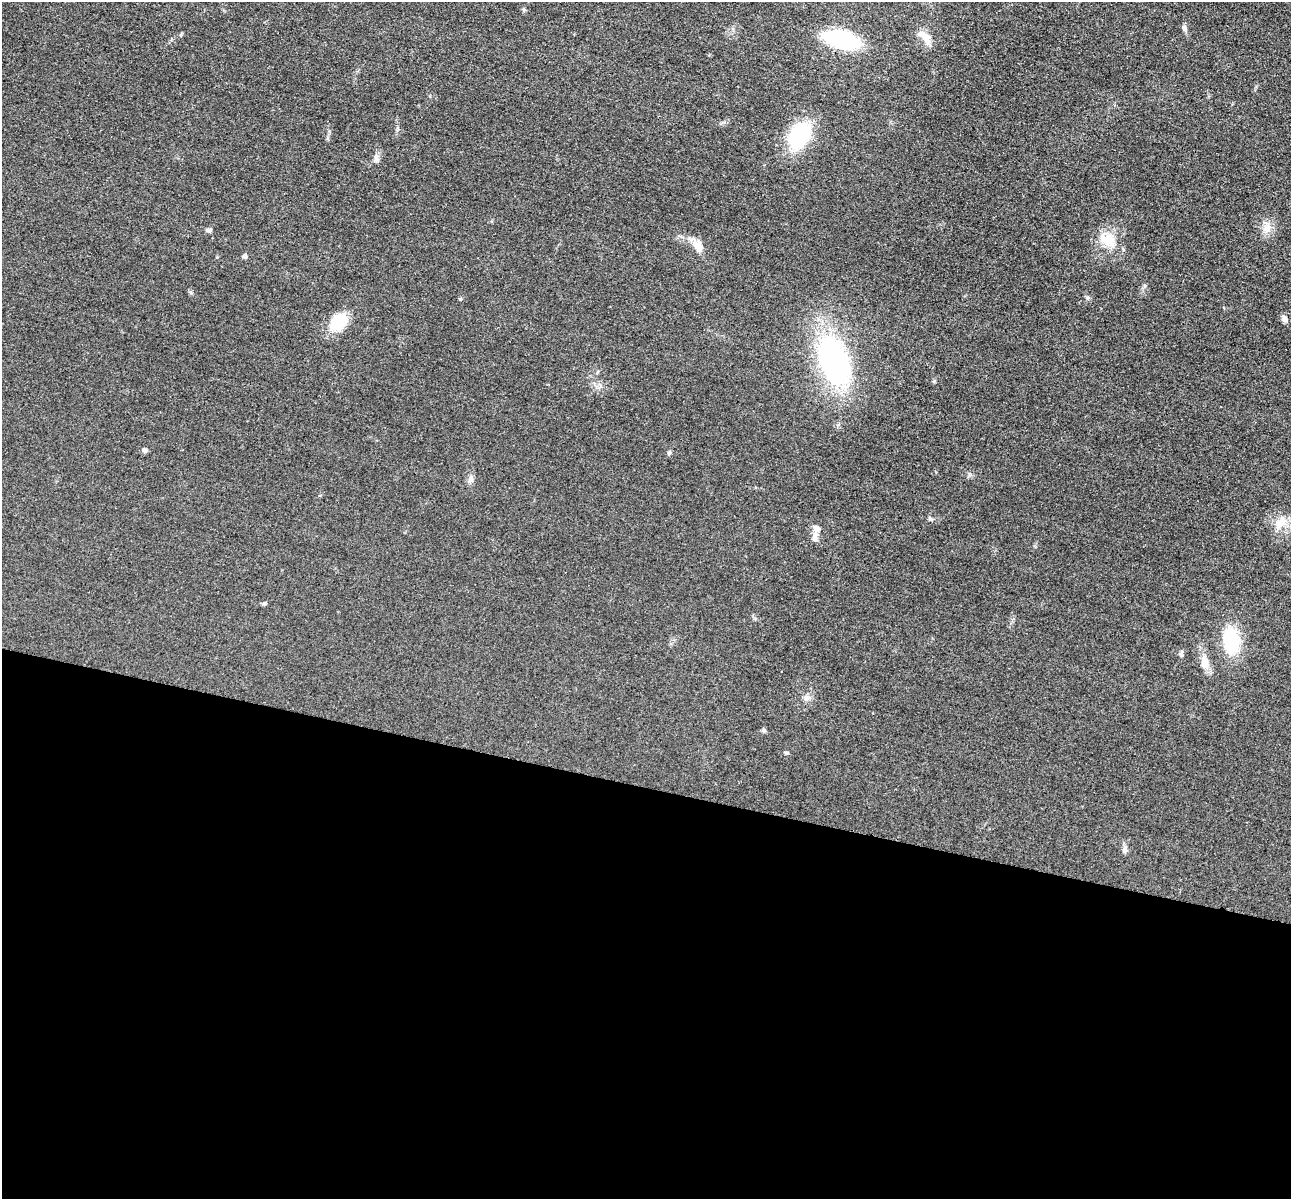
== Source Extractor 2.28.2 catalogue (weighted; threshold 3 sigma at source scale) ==
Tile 14 of 4 x 4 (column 2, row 4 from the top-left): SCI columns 1310-2598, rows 277-1473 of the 5198 x 5216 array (HDU 1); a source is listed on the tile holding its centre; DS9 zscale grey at full resolution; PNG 1293 x 1201 px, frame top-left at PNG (2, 2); no overlay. Shown black and unused: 34% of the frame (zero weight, under 3 of 4 exposures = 3% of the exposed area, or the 3 px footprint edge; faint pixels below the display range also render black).
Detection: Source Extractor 2.28.2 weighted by HDU 2 'WHT'; one run over the whole footprint, this tile lists its part. Background 0.0485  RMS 0.0082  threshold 0.0368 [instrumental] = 3 sigma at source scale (4.5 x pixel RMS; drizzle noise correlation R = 1.50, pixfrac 1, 0.05/0.05 arcsec/px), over >= 5 px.
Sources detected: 33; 3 inside a brighter listed object's ellipse — not listed separately; the other 30 listed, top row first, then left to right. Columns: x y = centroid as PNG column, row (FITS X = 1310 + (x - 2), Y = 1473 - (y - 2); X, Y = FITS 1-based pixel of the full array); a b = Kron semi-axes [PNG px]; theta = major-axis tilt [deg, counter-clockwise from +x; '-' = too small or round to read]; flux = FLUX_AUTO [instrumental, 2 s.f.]
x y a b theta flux
524 9 7 4 -69 1.3
1185 28 10 6 -80 2.5
926 39 18 9 -58 7.4
841 40 24 12 -16 100
799 135 26 17 58 64
376 159 8 7 - 2.6
1267 228 14 10 42 7.2
209 230 8 4 6 1.9
1107 239 27 17 -28 18
697 246 13 11 -43 7.3
245 256 5 5 - 2.2
1088 298 6 4 -71 1.3
460 299 5 4 - 1.1
1285 319 8 7 - 3.7
339 322 16 12 40 34
834 362 41 22 -68 210
145 450 7 6 - 2.1
669 453 5 5 - 1.4
471 479 11 6 -89 3.1
930 519 7 5 -43 1.7
1280 523 19 10 56 10
815 536 18 7 84 4.5
264 603 7 4 19 1.2
1231 641 27 17 -83 42
1181 654 8 5 -75 1.8
1204 662 21 11 -81 9.1
806 698 8 7 - 3.1
764 730 6 5 - 1.4
786 753 5 4 - 1.6
1125 849 11 6 86 2.8
Unlisted compact peaks at least as high as the median listed source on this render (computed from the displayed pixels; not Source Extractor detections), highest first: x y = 934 381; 969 474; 1145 286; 191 293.